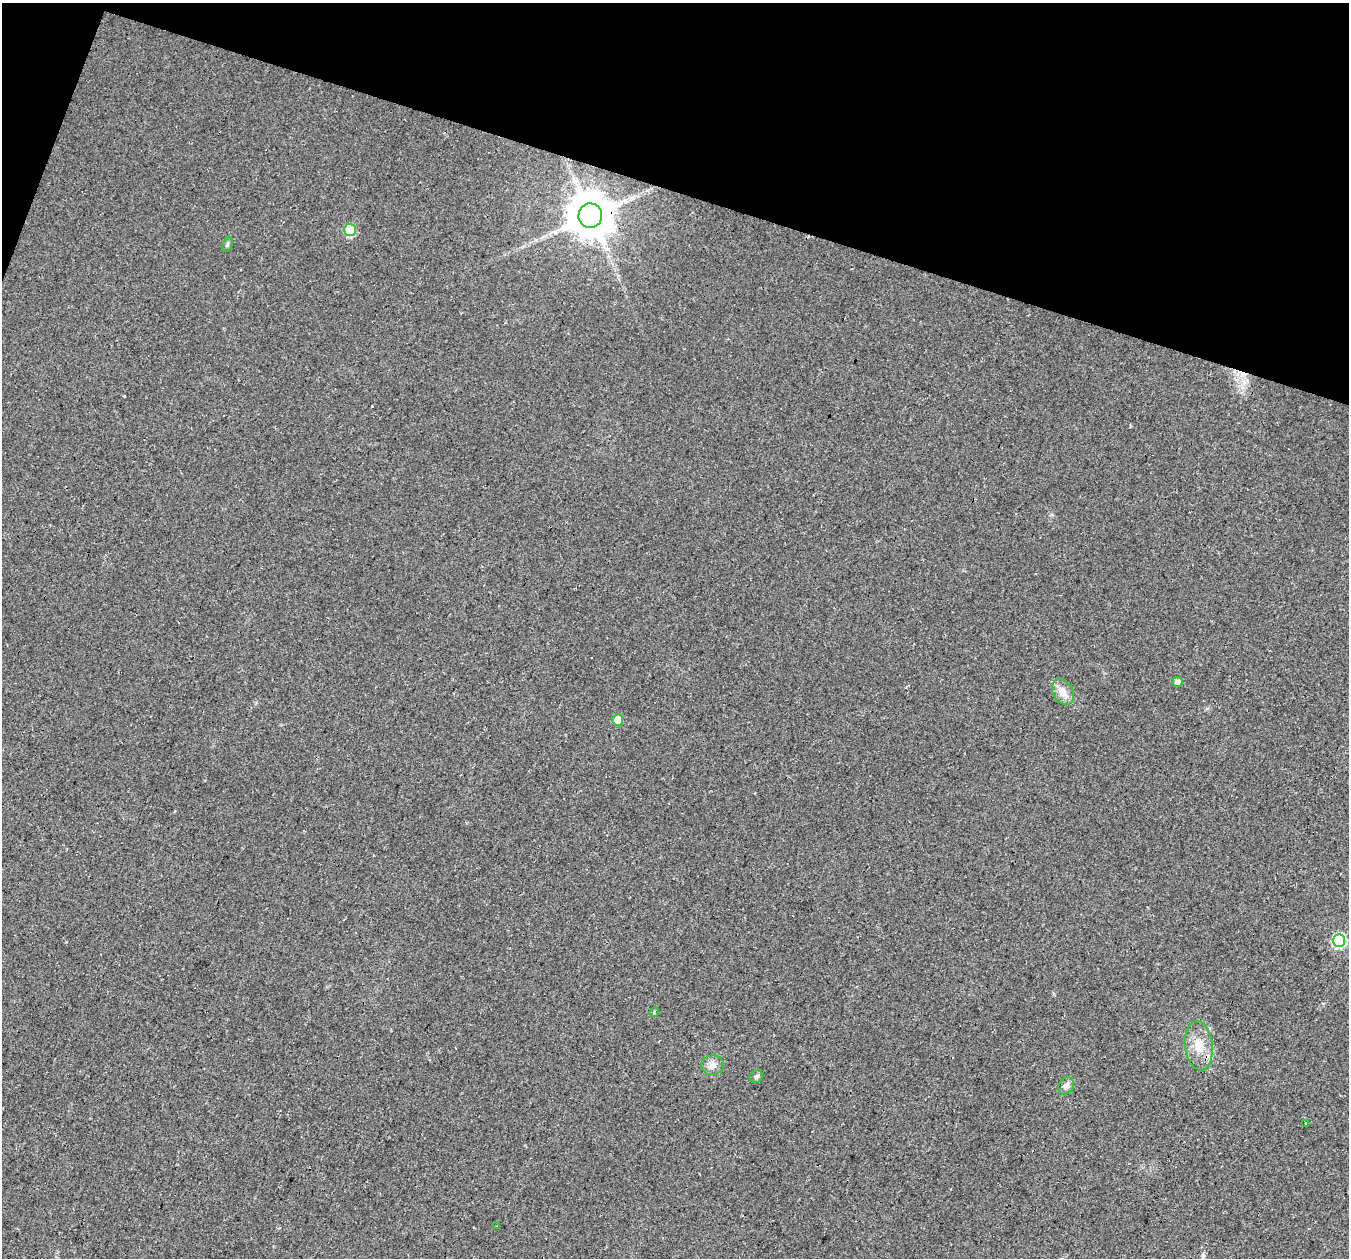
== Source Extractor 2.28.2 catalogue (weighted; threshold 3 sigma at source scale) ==
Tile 2 of 4 x 4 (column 2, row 1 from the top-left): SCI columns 1379-2725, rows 4100-5355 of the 5441 x 5625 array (HDU 1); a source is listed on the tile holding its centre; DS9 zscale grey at full resolution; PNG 1351 x 1260 px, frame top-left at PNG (2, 3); each listed source drawn as its Kron ellipse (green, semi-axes under 4 px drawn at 4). Shown black and unused: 16% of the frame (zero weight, under 3 of 4 exposures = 5% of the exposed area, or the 3 px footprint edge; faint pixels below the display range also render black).
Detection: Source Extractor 2.28.2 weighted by HDU 2 'WHT'; one run over the whole footprint, this tile lists its part. Background 0.0374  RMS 0.0076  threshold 0.0344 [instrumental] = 3 sigma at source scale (4.5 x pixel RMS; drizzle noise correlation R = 1.50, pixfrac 1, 0.0396/0.0396 arcsec/px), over >= 5 px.
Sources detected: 14; all 14 listed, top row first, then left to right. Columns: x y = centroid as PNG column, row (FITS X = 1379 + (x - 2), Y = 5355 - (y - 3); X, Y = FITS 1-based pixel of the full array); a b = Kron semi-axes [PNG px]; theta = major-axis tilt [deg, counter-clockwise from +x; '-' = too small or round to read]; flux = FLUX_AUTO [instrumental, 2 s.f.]
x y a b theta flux
590 216 12 12 - 3000
350 230 6 6 - 42
227 244 8 4 70 1.3
1178 682 5 5 - 4.7
1063 692 14 10 -59 6.8
618 720 6 5 - 11
1339 941 6 6 - 82
654 1012 5 4 - 0.84
1199 1046 25 13 -83 15
712 1065 11 9 8 5.1
756 1077 7 6 - 1.9
1066 1086 9 7 53 3.8
1306 1123 3 3 - 1.1
496 1226 2 2 - 0.61
Overlapping masked pixels (flux is a lower limit): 1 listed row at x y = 590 216